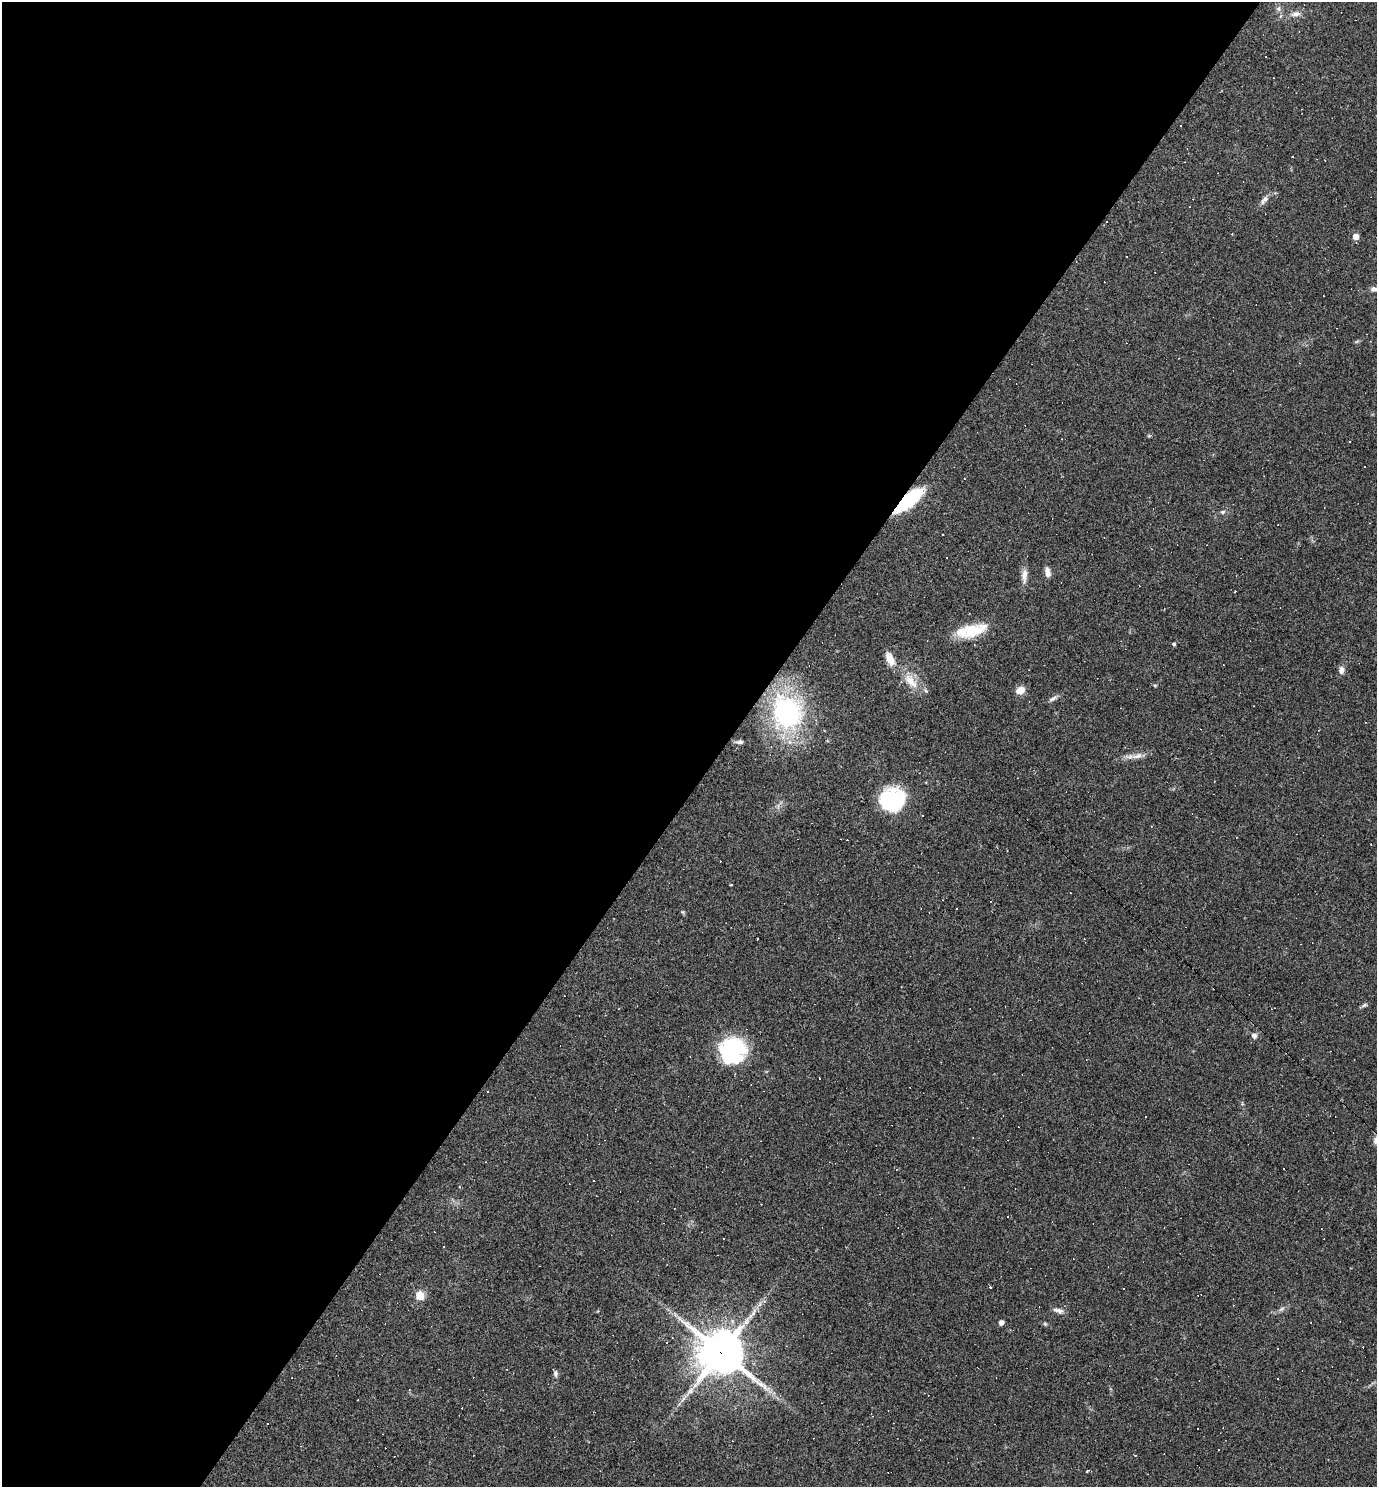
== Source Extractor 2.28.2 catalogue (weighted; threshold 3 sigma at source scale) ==
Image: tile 5 of 4 x 4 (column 1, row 2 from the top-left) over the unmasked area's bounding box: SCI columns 291-1665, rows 2969-4453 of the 5940 x 5937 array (HDU 1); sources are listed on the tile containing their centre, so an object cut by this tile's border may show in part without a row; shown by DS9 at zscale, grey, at full resolution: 1 PNG px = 1 image px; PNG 1379 x 1489 px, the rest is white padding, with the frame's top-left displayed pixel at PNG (2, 2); no overlay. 53% of this frame is shown black and not used: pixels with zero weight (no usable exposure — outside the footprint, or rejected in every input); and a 3 px margin inside the footprint's outer edge (the drizzle kernel's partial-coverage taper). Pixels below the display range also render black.
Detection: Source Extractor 2.28.2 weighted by HDU 2 'WHT'; one run over the whole footprint, this tile lists its part. Background 0.0582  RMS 0.0083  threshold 0.0375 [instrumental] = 3 sigma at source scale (4.5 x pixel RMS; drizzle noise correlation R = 1.50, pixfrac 1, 0.05/0.05 arcsec/px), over >= 5 px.
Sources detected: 91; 1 too faint to see at this stretch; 2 inside a brighter object's white glare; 38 cosmic-ray / hot-pixel residue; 1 long thin detection or spike segment (spike, bleed or trail) — not listed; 1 inside a brighter listed object's ellipse — not listed separately; the other 48 listed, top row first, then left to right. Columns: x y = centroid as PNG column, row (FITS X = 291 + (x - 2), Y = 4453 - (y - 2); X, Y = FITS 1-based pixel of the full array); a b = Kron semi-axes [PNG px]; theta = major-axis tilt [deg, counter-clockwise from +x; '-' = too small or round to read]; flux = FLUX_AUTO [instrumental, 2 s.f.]
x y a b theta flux
1278 9 7 7 - 2.5
1296 14 14 7 7 4.7
1180 126 3 2 - 1
1264 200 15 6 54 4.1
1356 236 5 5 - 8
1374 289 10 6 -2 3.1
1357 341 7 4 20 1.1
1350 441 3 2 - 0.87
909 500 32 11 42 54
1223 512 7 5 22 1.6
1370 523 4 3 - 0.57
943 535 2 2 - 0.68
946 558 3 2 - 0.89
1047 572 14 7 -79 4.4
1024 575 20 7 88 6.4
1235 591 2 2 - 0.64
971 631 38 14 13 29
1174 644 4 4 - 1.5
890 659 17 9 -64 9.2
1341 670 8 7 - 4.2
911 681 25 12 -51 15
1155 686 5 4 - 0.91
1020 690 11 8 25 6.5
1053 699 12 5 27 2.8
787 712 39 33 -67 140
739 742 12 5 0 2.6
1137 756 18 7 15 6.5
896 805 38 18 68 35
922 816 3 3 - 1.7
731 885 3 2 - 1.4
1070 893 2 2 - 0.58
683 912 6 4 -45 1.1
757 939 3 2 - 0.64
1364 1005 8 5 26 1.7
1254 1036 9 8 - 2.7
733 1049 30 25 27 71
594 1180 3 2 - 1.3
990 1287 3 3 - 1.6
1124 1288 2 2 - 0.68
420 1295 5 5 - 35
1058 1311 14 6 -18 3.8
1001 1323 4 4 - 3.8
1045 1324 5 5 - 1.1
721 1352 16 14 -39 2800
555 1373 9 6 -89 2.5
690 1391 16 7 43 6.5
267 1423 3 2 - 0.72
1087 1471 4 2 - 0.7
Overlapping masked pixels (flux is a lower limit): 2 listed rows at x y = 909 500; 721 1352
Isophote crosses this tile's border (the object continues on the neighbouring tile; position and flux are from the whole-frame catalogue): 1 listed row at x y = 1374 289